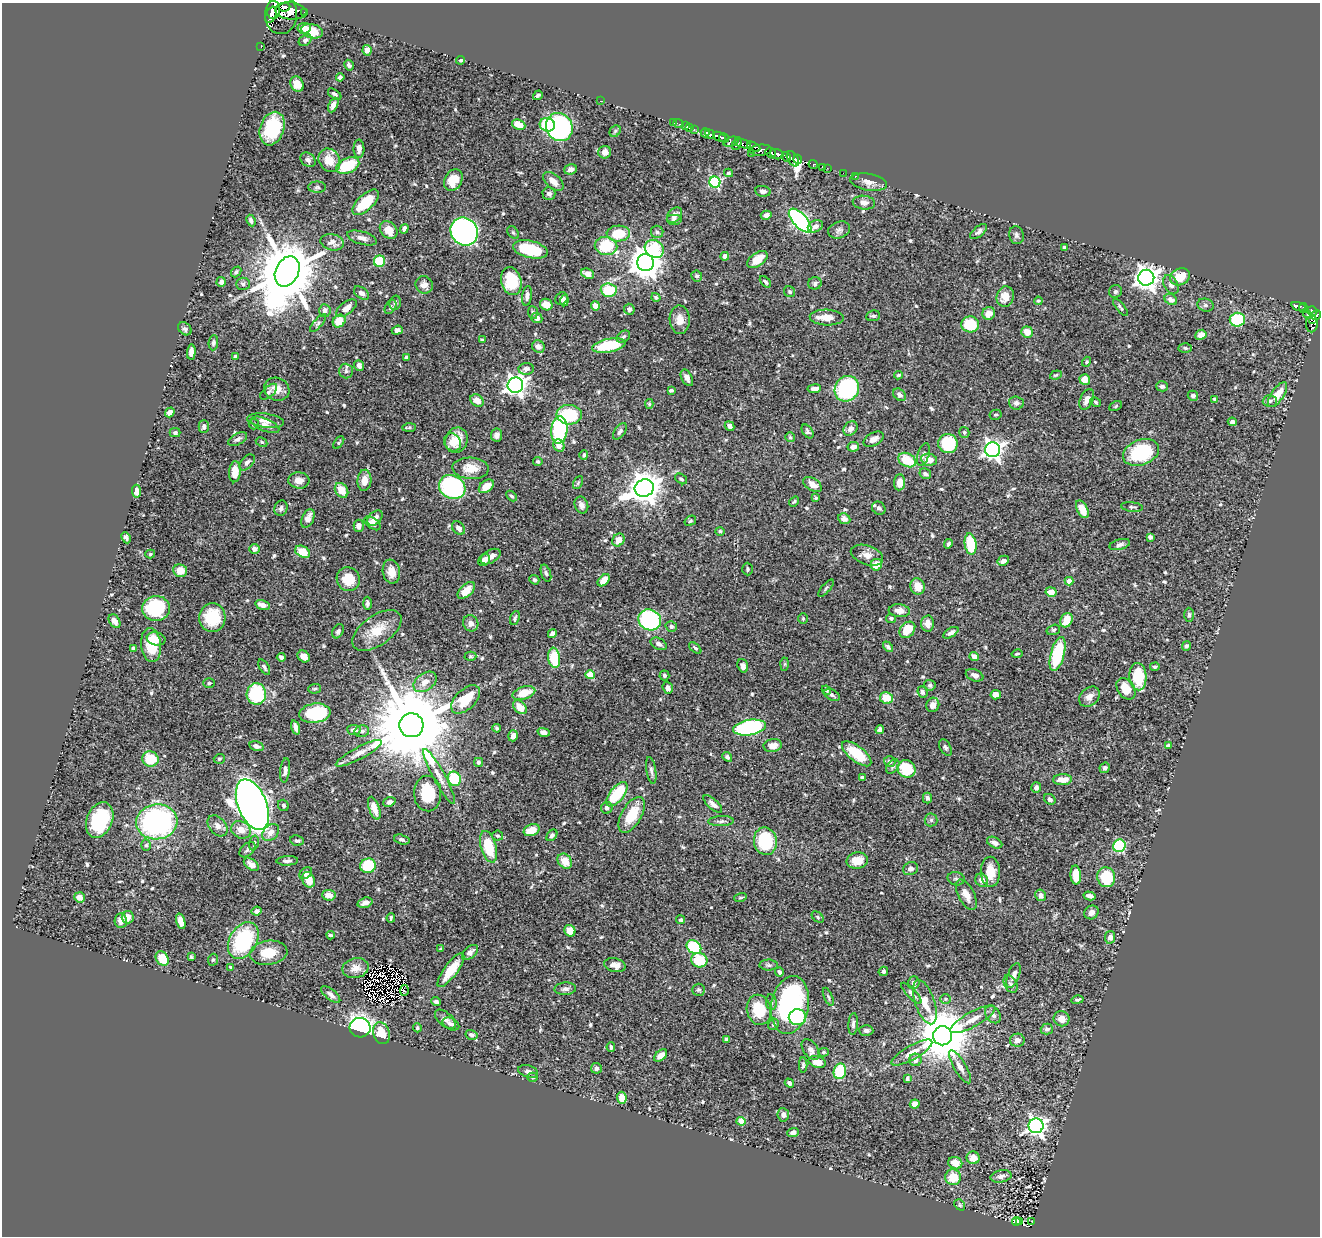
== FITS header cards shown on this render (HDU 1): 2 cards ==
NAXIS1  =                 1318
NAXIS2  =                 1234

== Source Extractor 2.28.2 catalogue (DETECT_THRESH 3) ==
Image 1318 x 1234 px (HDU 1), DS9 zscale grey, 1 PNG px = 1 image px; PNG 1322 x 1238 px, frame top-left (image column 1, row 1234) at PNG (2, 3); each listed source drawn as its Kron ellipse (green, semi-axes under 4 px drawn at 4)
Background 0.724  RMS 0.023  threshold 0.0676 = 3 sigma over >= 5 px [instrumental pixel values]
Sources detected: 616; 6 with non-positive FLUX_AUTO (blend fragments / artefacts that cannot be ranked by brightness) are neither listed nor drawn; of the other 610, the 500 brightest by FLUX_AUTO listed and drawn (110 fainter detections omitted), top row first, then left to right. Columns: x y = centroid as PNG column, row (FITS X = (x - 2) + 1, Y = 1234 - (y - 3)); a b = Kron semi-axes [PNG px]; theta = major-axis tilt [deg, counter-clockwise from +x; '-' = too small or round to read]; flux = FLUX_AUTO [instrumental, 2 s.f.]
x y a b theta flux
284 7 6 3 8 370
273 10 9 7 87 1600
291 11 15 8 -6 1500
304 12 3 3 - 56
271 15 9 5 66 990
281 15 19 16 87 1600
304 28 7 5 7 13
312 31 11 7 -14 30
305 40 7 5 37 3.5
261 47 2 2 - 4.9
367 50 5 4 - 7.5
461 60 4 3 - 2.4
349 65 5 4 - 4.1
340 77 4 3 - 3.6
297 84 8 6 -63 14
335 94 7 4 -35 4.3
538 95 5 3 - 3.1
600 101 2 2 - 27
333 105 8 4 64 7.9
673 122 2 2 - 9.2
678 124 5 3 - 8.4
519 125 7 5 -22 20
547 125 8 7 - 91
685 126 2 2 - 14
559 127 14 13 - 350
689 127 3 3 - 28
272 129 17 12 71 83
694 130 3 2 - 19
615 131 6 5 - 2.2
705 133 4 4 - 330
710 134 5 4 - 500
719 137 7 3 -29 740
724 138 5 3 - 390
731 142 8 4 17 270
737 144 7 3 64 140
743 144 8 4 -16 480
754 147 7 3 -27 210
359 149 9 5 -90 7.9
761 150 11 5 4 610
605 152 6 6 - 8.4
770 152 5 5 - 490
751 153 2 2 - 9.7
777 154 7 5 -20 630
786 157 5 4 - 460
793 159 8 5 -60 460
798 159 4 3 - 510
308 160 8 6 -41 4.5
329 160 12 10 -57 24
813 165 4 3 - 140
348 166 12 7 24 59
822 167 3 3 - 43
827 168 2 2 - 4.1
571 169 6 5 - 7
728 173 4 3 - 2.4
843 173 2 2 - 6.5
856 176 2 2 - 7.4
453 180 11 8 59 30
553 181 12 7 -42 13
715 182 5 5 - 200
869 182 18 8 -10 11
317 187 9 5 0 3.8
763 191 8 5 -7 6.7
549 194 6 6 - 4.3
366 202 16 8 43 57
864 203 11 7 -6 6.9
675 215 9 6 45 10
766 215 5 4 - 6.6
251 220 6 4 -63 4.4
674 220 8 5 0 4.5
800 220 15 7 -47 320
815 226 8 5 25 7.3
404 229 5 4 - 5.6
389 230 10 7 -44 21
839 230 11 8 21 6.2
464 232 14 13 - 550
657 232 6 6 - 3.5
978 232 10 5 39 5.3
513 233 7 5 -48 2.5
618 234 12 8 2 51
1016 235 9 7 -77 4.9
362 238 15 6 -16 9.2
332 242 11 8 -12 11
606 246 11 9 -11 77
1064 248 3 3 - 3
530 249 18 8 -13 71
654 249 10 8 -37 77
725 256 4 4 - 8.3
757 260 11 6 34 25
379 261 6 5 - 60
646 263 8 8 - 2900
287 271 16 11 64 14000
236 272 6 4 49 3.5
588 274 7 5 -22 12
697 276 5 5 - 3.7
1180 277 10 8 25 29
1146 278 8 8 - 1200
511 281 14 10 -76 70
221 282 5 4 - 5.8
765 282 7 4 -48 3
815 283 7 6 - 3.8
243 284 7 6 - 3.5
424 285 9 8 - 9.4
1171 285 10 6 -61 6.1
609 290 8 6 -5 50
1115 291 7 6 - 3.5
789 292 6 5 - 3.2
361 293 8 5 -36 5.3
527 296 10 5 82 5.7
656 297 5 4 - 3.4
1005 297 10 8 77 18
561 299 7 5 47 6.2
1171 300 7 5 -32 8.7
564 301 5 4 - 5.4
1038 301 4 4 - 2
395 303 7 5 75 3.5
546 304 6 5 - 16
1205 305 8 6 -15 4.6
595 306 5 4 - 13
1299 306 8 3 -16 120
390 307 7 5 56 3.2
1120 307 10 4 -52 2.9
346 308 12 6 39 12
1303 308 5 4 - 110
629 309 5 5 - 5.3
325 310 6 5 - 6.3
1312 311 5 4 - 260
533 312 6 5 - 3.1
989 313 6 6 - 13
1307 314 5 3 - 90
1316 315 5 4 - 240
873 316 7 5 9 3.3
827 317 17 8 -2 17
537 318 5 5 - 6.3
1312 319 4 3 - 120
680 320 14 10 -88 16
1237 320 7 7 - 86
339 321 7 5 47 24
318 323 11 4 49 3.6
970 324 9 8 - 45
1312 324 8 6 89 190
185 329 7 5 -43 3.9
397 330 5 4 - 4
1027 332 6 5 - 16
1201 335 6 5 - 10
623 337 7 5 35 3.3
482 340 3 3 - 2.8
213 343 7 5 84 2.9
609 345 17 7 11 57
538 346 6 6 - 7.1
1185 348 6 4 -2 2.8
191 352 8 4 86 9.1
235 356 4 3 - 2
406 357 3 3 - 3.4
1087 362 5 4 - 2.4
359 365 5 5 - 6.2
526 369 7 6 - 5.7
346 371 7 7 - 4.1
899 375 4 3 - 2.5
1056 375 6 4 19 2.4
687 378 9 5 -63 8
1085 379 5 5 - 17
515 385 8 7 - 800
1162 386 6 5 - 5.1
277 389 13 11 -28 16
814 389 7 4 7 7
847 389 13 12 - 210
671 390 4 3 - 3.1
269 392 10 5 41 3.7
900 395 7 5 -40 6.1
1277 395 14 6 55 24
1193 396 5 5 - 4.2
1087 399 11 6 66 9
1214 399 3 3 - 2.6
477 401 7 5 -39 14
1270 401 7 6 - 3.8
1096 402 6 4 -29 2.3
1016 403 7 6 - 5.3
649 404 5 4 - 2.1
1116 406 7 4 29 2.4
170 412 5 4 - 7.3
569 415 12 9 -3 85
996 415 6 5 - 2.3
266 421 18 7 -7 11
1232 422 4 4 - 4.9
254 424 5 5 - 2.6
265 425 15 6 -23 8.4
730 426 5 4 - 5.1
204 427 6 5 - 3.9
409 427 7 4 1 2.4
850 428 8 6 47 7.8
559 430 13 8 86 140
620 431 9 5 54 4.3
807 431 8 5 -55 3.3
964 432 5 5 - 2.4
175 433 5 4 - 3.2
497 435 6 5 - 5.1
790 437 5 5 - 2.2
238 439 10 5 27 5.2
874 439 11 6 29 9.3
456 440 13 11 68 27
262 442 6 4 -28 2.3
452 442 9 8 - 15
339 443 7 4 55 2.2
948 444 10 9 - 78
559 446 6 5 - 13
853 447 6 4 9 8.3
993 450 7 7 - 720
1141 452 18 12 20 110
923 454 12 5 72 5.1
584 455 4 3 - 2.9
907 460 9 6 -28 42
929 460 8 6 -10 17
538 461 4 4 - 2.6
247 462 9 6 46 6.7
470 468 18 10 -3 25
235 472 10 6 86 23
925 474 6 5 - 4.2
681 479 6 4 -36 2.8
299 480 10 8 -4 11
364 480 10 7 87 13
900 482 8 5 84 16
578 483 7 4 63 2.5
813 485 10 6 -32 13
486 486 8 5 39 19
452 487 14 11 -28 280
644 488 10 8 22 2600
341 490 8 6 -54 21
137 491 6 4 -86 13
511 496 6 3 -44 2.7
816 498 4 4 - 2.5
794 502 5 4 - 2.5
581 505 9 6 -68 8.1
1132 507 11 4 -6 3.4
281 508 8 6 69 5.3
879 508 7 6 - 5
1082 509 9 5 -64 19
308 518 10 6 66 13
375 518 9 6 46 10
844 519 6 5 - 7.2
690 521 6 4 34 2.6
373 523 9 5 -36 6.7
359 526 6 5 - 7.9
459 528 7 5 -46 7.7
720 531 4 4 - 2.9
1150 537 4 4 - 4.4
126 538 6 4 -65 4.6
618 540 7 5 49 17
948 544 5 3 - 3.1
971 544 11 6 -81 62
1120 545 10 5 15 4.4
254 549 5 5 - 8.4
303 552 8 5 -27 30
150 554 5 4 - 2.3
867 555 17 9 -20 12
490 557 11 6 31 9.5
484 560 6 5 - 8.9
1003 561 6 5 - 6.6
876 565 6 5 - 18
748 569 6 5 - 2.6
180 571 7 6 - 19
391 572 12 8 -80 17
546 573 9 4 -71 3.5
348 579 12 11 - 32
534 580 5 4 - 2.7
604 580 7 4 47 18
1069 581 4 4 - 15
918 586 8 7 - 16
826 588 11 4 49 2.9
466 590 11 6 43 18
1051 592 6 5 - 15
367 603 6 4 -89 4
263 605 7 4 -15 12
156 608 14 12 4 99
899 611 10 6 -5 11
1189 615 7 5 -89 3.5
212 618 14 13 - 56
515 618 7 4 69 3.1
891 618 5 4 - 3.7
803 619 5 4 - 2.1
650 620 11 10 - 280
1066 620 7 5 62 27
115 621 7 5 -57 13
471 623 8 7 - 8.2
928 624 8 6 87 12
671 627 6 5 - 3.9
377 630 28 15 35 36
907 630 9 6 49 30
1053 630 7 5 15 3.3
338 631 7 5 60 4.2
951 633 8 4 32 6
552 634 4 4 - 4.5
156 639 9 6 -12 15
659 644 8 5 -28 5.3
151 645 17 10 -84 42
1187 646 4 4 - 3.3
888 647 6 4 -48 3.6
133 648 4 3 - 2.5
695 648 7 4 -40 3.1
1017 654 5 3 - 2.1
1058 654 17 7 75 110
304 656 7 5 -41 10
470 656 6 4 0 2.3
281 657 4 4 - 4
974 657 5 4 - 10
554 658 10 6 -82 51
785 664 6 4 88 2.2
743 666 7 5 -71 5.2
264 667 8 4 -58 4.2
1155 667 5 4 - 2.9
590 675 4 4 - 31
664 675 5 5 - 3.3
975 675 9 5 -23 7.2
1138 677 14 8 -87 54
425 682 13 8 36 14
209 683 5 5 - 2.4
930 685 5 5 - 3.8
668 688 6 5 - 6.7
315 689 6 5 - 2.5
1126 689 12 8 -54 27
826 690 5 4 - 3.8
922 692 6 4 -67 3.5
524 693 11 6 16 25
256 694 11 9 -84 98
832 695 8 5 -30 4.4
996 695 5 4 - 12
1089 697 11 8 42 11
886 698 6 5 - 27
466 699 18 10 44 40
933 705 7 6 - 10
520 707 8 5 -47 20
315 713 16 9 8 80
411 725 12 12 - 28000
296 727 7 4 -71 7.3
749 727 16 7 9 250
497 728 4 4 - 3.2
880 729 5 4 - 5
354 730 7 5 -6 6.2
362 731 7 5 12 3.4
544 732 6 4 -14 7.2
513 736 6 4 71 7.6
1169 745 4 3 - 2.8
256 746 7 4 -15 4.7
773 746 9 6 9 11
945 747 9 5 -62 3.9
359 753 26 6 28 14
857 754 18 7 -38 57
727 757 5 4 - 4.7
150 759 8 7 - 38
219 759 5 5 - 2.5
479 762 4 4 - 2.7
890 762 6 5 - 4.1
893 766 8 5 50 3.5
1105 768 5 5 - 3.3
906 769 9 8 - 52
285 770 12 5 83 6.1
651 770 14 5 -81 5.3
439 776 31 6 -61 15
862 777 4 3 - 3.3
454 779 7 6 - 79
1063 780 9 5 3 17
1036 787 5 5 - 4.7
428 794 18 13 -88 58
617 794 14 7 52 75
927 798 5 4 - 3.7
1050 799 6 5 - 4.4
389 802 6 4 24 5.8
713 804 12 5 -43 7.9
252 805 27 14 -68 1900
283 805 6 5 - 2.6
374 808 12 5 -70 16
607 808 6 5 - 5.1
632 815 20 10 59 47
100 820 19 13 68 100
931 820 6 6 - 3.5
721 821 13 5 3 5.1
157 822 20 17 7 320
218 826 12 8 -49 8.4
241 830 10 8 -28 16
532 830 8 5 21 23
271 832 9 7 45 10
552 835 6 4 50 3.7
497 836 5 5 - 2.6
402 840 8 5 -17 3.7
297 841 7 5 -10 3.9
765 841 14 11 -80 96
254 843 7 4 76 3
995 843 8 5 -28 6.9
146 845 6 5 - 2.6
1119 846 6 6 - 120
489 847 16 7 -74 55
247 850 9 6 44 3.6
287 861 11 4 3 4.9
565 861 8 6 -48 19
857 861 11 8 11 21
251 864 8 5 -38 7.7
368 866 8 7 - 77
910 869 8 6 18 6.8
990 872 15 9 -89 24
306 873 7 5 39 7.1
1076 875 9 5 -87 33
1106 877 10 9 - 74
956 879 8 6 -13 4.4
309 880 8 6 -67 21
982 880 7 6 - 10
329 895 7 5 -4 13
966 895 16 8 -62 17
1041 895 6 5 - 6.3
1090 896 6 4 -14 6.1
80 897 5 5 - 12
740 898 6 4 17 2.1
365 903 7 5 19 7.4
256 911 5 4 - 4.9
1091 912 7 6 - 7.1
128 917 6 6 - 11
818 917 7 4 -39 2.3
391 918 5 2 - 2.1
121 920 7 6 - 12
681 920 4 4 - 3.1
181 921 8 4 -72 14
570 931 6 5 - 19
331 935 4 3 - 2.9
1110 937 6 5 - 7.9
243 941 20 13 59 130
694 947 8 6 -42 95
441 949 3 3 - 2.3
470 952 9 5 39 6.4
268 953 19 12 8 32
191 957 4 3 - 2.1
162 958 8 6 -56 39
213 960 6 5 - 2.2
699 960 8 7 - 54
615 965 11 6 -14 13
769 965 9 5 -1 4.1
230 967 4 3 - 2.1
355 968 13 10 12 14
451 970 20 6 53 33
883 971 5 4 - 2.9
779 972 4 4 - 4
1013 976 13 6 70 9.2
914 983 6 6 - 4.3
1010 984 9 6 -61 5
565 989 11 6 3 5.8
404 990 5 4 - 9.9
698 990 6 6 - 2.7
911 993 14 4 -46 6.3
331 995 11 5 -39 6.2
828 997 9 4 -66 2.8
945 999 5 5 - 2
1077 1000 6 3 13 2.6
436 1002 5 4 - 4.3
771 1002 8 5 -83 3.8
925 1002 23 9 -71 26
790 1005 29 18 80 290
759 1010 15 12 -77 47
993 1015 9 7 -53 6.9
797 1017 9 8 - 38
445 1019 12 7 -40 7.2
973 1019 25 7 28 18
1062 1019 8 7 - 13
451 1024 9 5 -27 4.4
774 1024 6 5 - 2.9
853 1024 11 4 86 4.4
360 1028 10 9 - 460
417 1028 4 4 - 2.8
1047 1029 6 5 - 3.7
866 1030 7 5 -3 4.6
381 1033 11 8 -70 31
471 1035 6 5 - 4.3
943 1036 9 9 - 9500
726 1039 4 3 - 3.6
1017 1040 7 6 - 8.5
611 1047 5 3 - 3.1
810 1049 11 7 -54 8.1
823 1052 5 4 - 2.5
912 1053 23 7 30 15
661 1055 7 4 40 13
915 1060 6 6 - 9.5
817 1062 9 5 -15 17
803 1065 8 4 89 2.8
960 1067 19 6 -59 9.8
596 1068 5 5 - 5.5
528 1071 10 6 -16 6.2
840 1071 8 6 75 71
533 1077 5 4 - 2.1
907 1079 4 4 - 2.6
789 1083 5 3 - 3.9
622 1098 6 5 - 15
915 1104 5 4 - 9.2
783 1115 7 5 -85 6.6
741 1121 4 4 - 39
1036 1126 7 7 - 640
793 1133 5 4 - 7.5
973 1158 6 6 - 15
955 1163 7 6 - 22
1001 1176 10 6 11 7
953 1177 8 8 - 36
960 1205 6 4 -51 2.2
1016 1221 5 4 - 5.6
1020 1221 3 3 - 2.9
1031 1221 3 3 - 4.3
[110 fainter detections neither listed nor drawn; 6 non-positive-flux detections neither listed nor drawn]